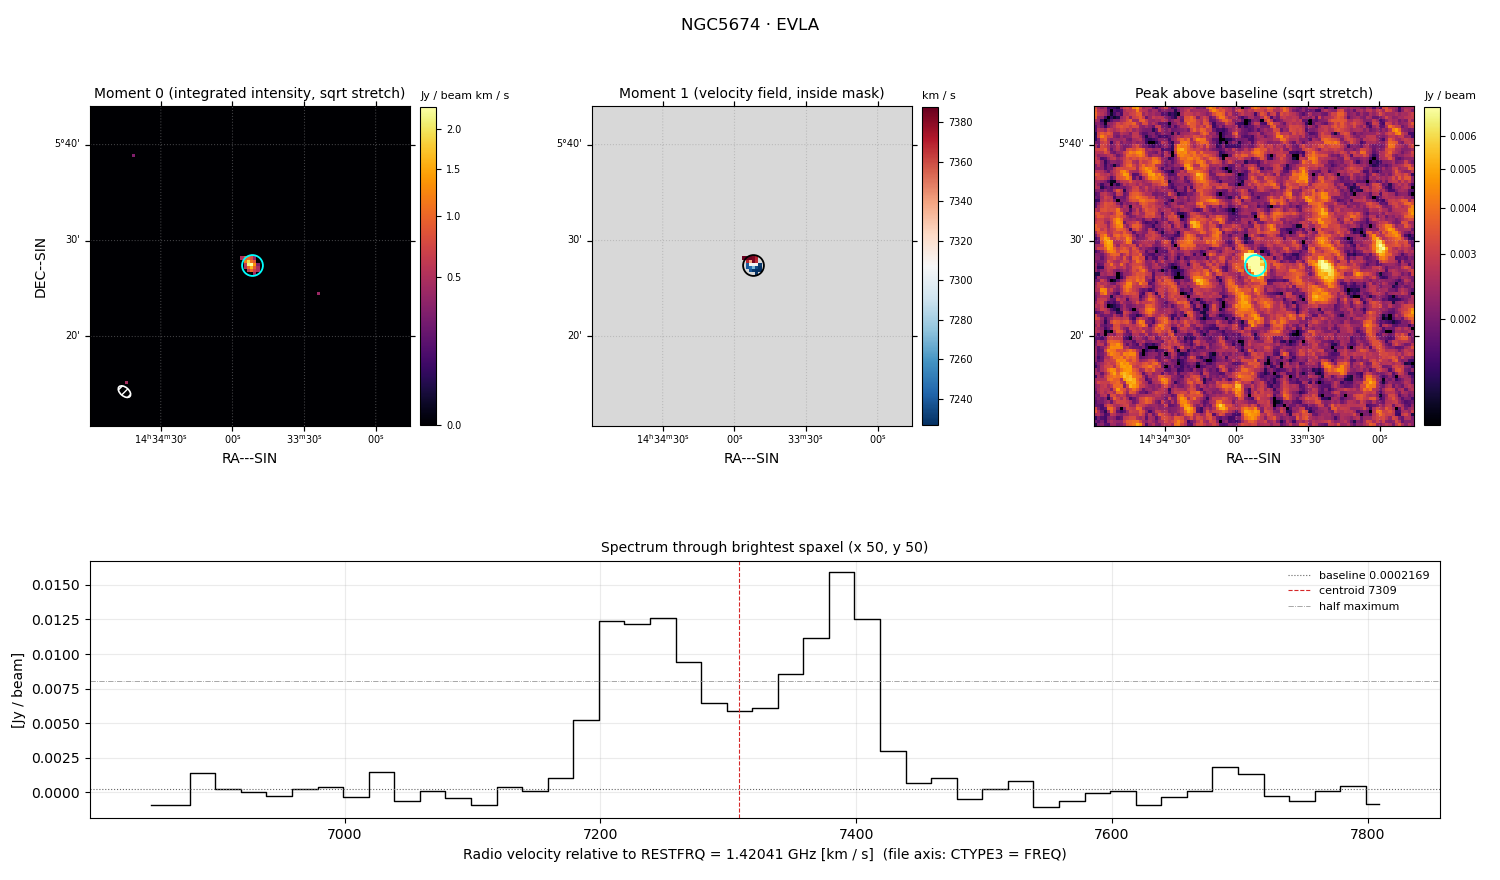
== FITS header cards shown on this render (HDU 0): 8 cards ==
OBJECT  = 'NGC5674 '
TELESCOP= 'EVLA    '
BUNIT   = 'Jy/beam '           /Brightness (pixel) unit
CTYPE1  = 'RA---SIN'
CTYPE2  = 'DEC--SIN'
CTYPE3  = 'FREQ    '
NAXIS3  =                   49
RESTFRQ =   1.420405752000E+09 /Rest Frequency (Hz)

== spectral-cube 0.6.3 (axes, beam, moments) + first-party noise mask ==
SpectralCube HDU 0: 49 channels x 100 x 100 spaxels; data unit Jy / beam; figure title: NGC5674 · EVLA
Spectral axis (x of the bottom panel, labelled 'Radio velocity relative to RESTFRQ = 1.42041 GHz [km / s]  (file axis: CTYPE3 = FREQ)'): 6849 .. 7809 km / s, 49 channels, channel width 20 km / s
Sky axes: RA---SIN/DEC--SIN; field 33.3' x 33.3' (20 arcsec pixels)
Beam (drawn as the hatched ellipse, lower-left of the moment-0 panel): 49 per-channel beams; median BMAJ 90.8 arcsec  BMIN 54.4 arcsec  BPA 49.1 deg
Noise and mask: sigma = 1.2e-03 Jy / beam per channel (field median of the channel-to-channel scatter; includes a channel-correlation factor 1.6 measured on the 9555 emission-free spaxels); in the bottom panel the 37 channels outside the line scatter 8.9e-04 Jy / beam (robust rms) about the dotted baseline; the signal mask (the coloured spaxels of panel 2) covers <1% of the field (9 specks smaller than half a beam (7.0 px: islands under 7 px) dropped from it)
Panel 1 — Moment 0 (line voxels x channel width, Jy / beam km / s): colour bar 0 .. 2.32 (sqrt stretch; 0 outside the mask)
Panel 2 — Moment 1 (intensity-weighted velocity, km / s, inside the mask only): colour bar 7226 .. 7388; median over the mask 7288
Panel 3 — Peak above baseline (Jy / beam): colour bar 0.00137 .. 0.00699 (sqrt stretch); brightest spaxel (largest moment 0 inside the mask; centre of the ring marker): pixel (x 50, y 50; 0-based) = FK5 14h33m52s +05d27m20s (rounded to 2 s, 20 arcsec steps: no finer than the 20 arcsec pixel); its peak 0.0157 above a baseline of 0.0002169
Panel 4 — spectrum at that spaxel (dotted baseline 0.0002169 Jy / beam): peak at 7389 km / s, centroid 7309 km / s (red dashed line; intensity-weighted over the run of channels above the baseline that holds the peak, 7159 .. 7479 km / s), W50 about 220 km / s across both peaks of a double-peaked profile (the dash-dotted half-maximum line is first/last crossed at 7199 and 7419 km / s, edge to edge); detected line 7179 .. 7419 km / s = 12 of 49 channels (24%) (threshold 4 sigma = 0.0048 Jy / beam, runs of >= 3 channels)